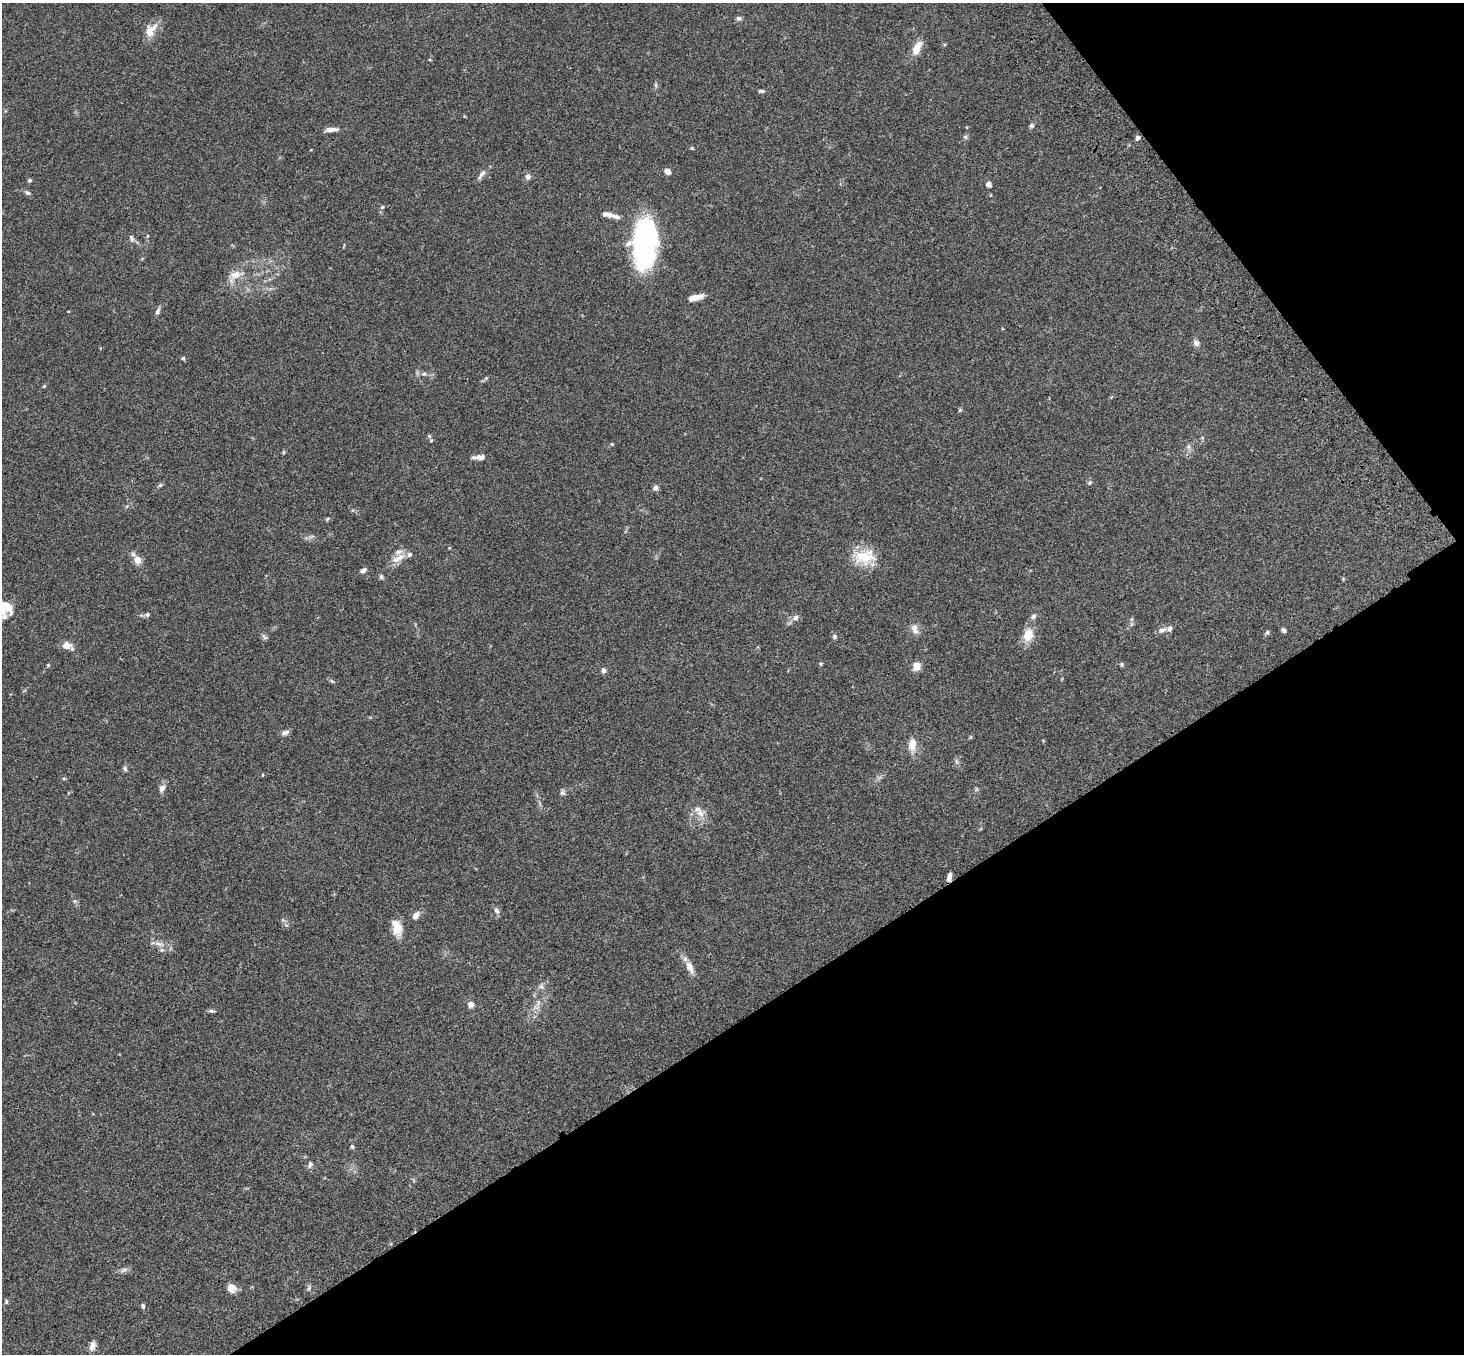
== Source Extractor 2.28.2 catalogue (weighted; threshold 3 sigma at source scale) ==
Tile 12 of 4 x 4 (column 4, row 3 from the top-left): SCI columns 4495-5956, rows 1727-3078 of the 6061 x 6017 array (HDU 1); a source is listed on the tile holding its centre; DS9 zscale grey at full resolution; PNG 1466 x 1356 px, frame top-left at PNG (2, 3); no overlay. Shown black and unused: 31% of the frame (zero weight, under 3 of 4 exposures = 6% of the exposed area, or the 3 px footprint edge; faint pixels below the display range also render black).
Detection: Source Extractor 2.28.2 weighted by HDU 2 'WHT'; one run over the whole footprint, this tile lists its part. Background 0.0593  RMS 0.0053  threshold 0.0237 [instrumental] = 3 sigma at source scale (4.5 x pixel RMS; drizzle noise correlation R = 1.50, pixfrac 1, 0.05/0.05 arcsec/px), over >= 5 px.
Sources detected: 91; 8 inside a brighter listed object's ellipse — not listed separately; the other 83 listed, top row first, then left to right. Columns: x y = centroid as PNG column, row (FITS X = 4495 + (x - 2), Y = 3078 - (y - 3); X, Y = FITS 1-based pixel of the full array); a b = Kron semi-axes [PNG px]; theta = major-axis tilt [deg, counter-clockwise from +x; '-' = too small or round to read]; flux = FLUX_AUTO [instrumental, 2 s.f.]
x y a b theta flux
739 18 6 5 - 1.4
150 31 21 12 52 6.3
917 48 17 8 63 6.8
761 91 8 4 -5 0.93
1031 125 6 6 - 1
331 129 16 5 4 2.9
965 137 6 5 - 0.91
1137 138 5 4 - 2.4
692 148 6 3 -45 0.52
667 171 8 5 -34 2.4
482 174 17 5 54 2.2
528 177 7 7 - 1.7
30 180 5 4 - 0.87
988 184 5 5 - 2.4
27 193 8 6 -32 1.2
382 207 5 5 - 0.72
616 217 12 6 -17 2.1
131 238 10 6 -59 1.5
645 241 52 23 85 84
235 275 17 10 15 5.2
695 297 15 5 16 5.4
157 311 9 5 64 1.5
1196 343 8 6 -61 2
183 358 5 4 - 0.78
424 374 7 5 19 1.1
486 378 6 4 43 0.72
44 386 5 3 - 0.49
960 410 5 4 - 0.7
429 436 5 5 - 0.63
1188 447 7 4 90 1.1
284 452 5 3 - 0.52
479 457 13 5 4 2.9
1090 482 6 4 19 0.64
160 485 6 5 - 0.8
655 488 7 6 - 1.5
327 519 6 4 32 0.64
400 557 13 8 36 4.5
864 557 30 18 8 13
137 560 10 9 - 4.1
363 570 8 5 29 1.6
381 577 6 5 - 0.9
3 608 31 16 37 18
147 615 6 5 - 0.95
1033 616 8 6 30 1.3
796 617 8 7 - 1.8
915 629 15 8 -66 2.9
1162 630 11 6 25 2.4
1284 630 6 5 - 1.1
1267 632 6 5 - 0.89
1028 635 14 10 78 8.1
265 637 7 4 0 0.97
835 637 6 5 - 1
67 645 11 8 -13 4.1
821 664 5 4 - 0.62
1122 664 6 4 -22 0.77
48 665 5 4 - 0.54
917 666 9 8 - 3.9
603 670 7 6 - 1.3
332 681 6 4 -43 0.72
285 732 11 6 20 1.7
912 744 15 10 88 5.5
956 761 7 4 -72 0.96
125 769 7 5 -86 1.1
162 788 11 7 54 2.3
563 793 7 7 - 1.3
700 813 13 8 -34 4
949 877 10 4 77 2.2
496 910 9 6 -58 1.6
416 915 11 7 49 2.7
397 927 17 10 -76 8.1
158 944 13 5 -23 2.5
690 967 17 9 -66 4.1
541 986 6 6 - 1.3
471 1004 6 6 - 2.7
212 1011 9 4 -10 1
352 1147 6 5 - 0.81
310 1165 9 6 72 1.4
124 1270 7 5 29 1.3
231 1288 10 9 - 4.7
309 1288 6 4 48 0.79
6 1301 7 4 -89 0.62
143 1306 6 5 - 0.95
92 1346 10 6 69 3.1
Overlapping masked pixels (flux is a lower limit): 1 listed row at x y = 949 877
Isophote crosses this tile's border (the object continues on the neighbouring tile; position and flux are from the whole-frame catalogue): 1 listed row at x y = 3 608